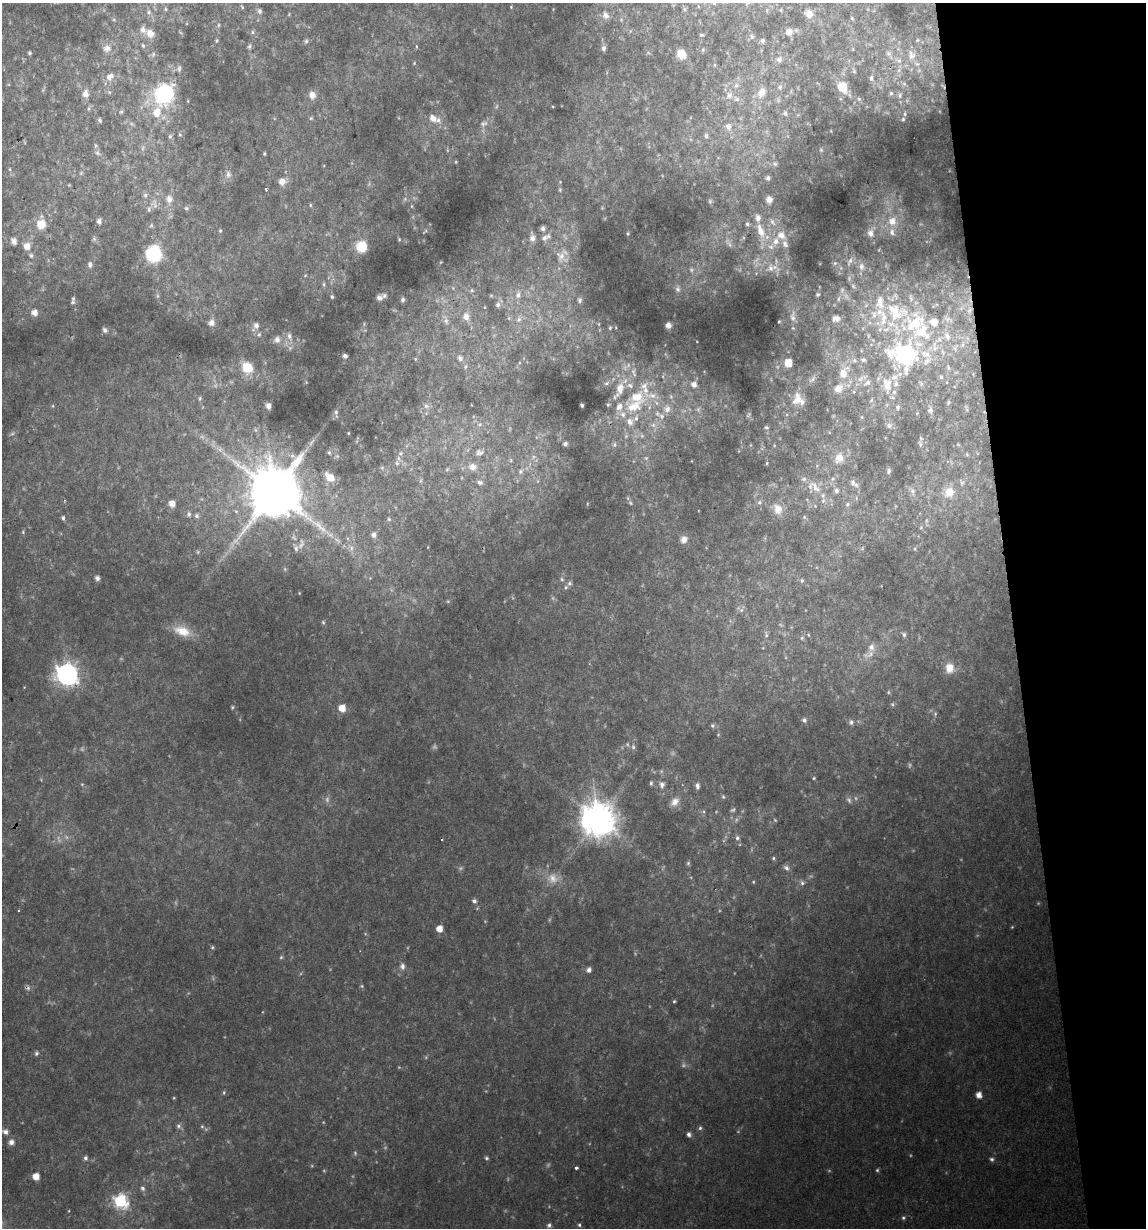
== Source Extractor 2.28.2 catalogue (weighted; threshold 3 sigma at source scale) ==
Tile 12 of 4 x 4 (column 4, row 3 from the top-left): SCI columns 3461-4604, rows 1227-2452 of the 4679 x 4903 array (HDU 1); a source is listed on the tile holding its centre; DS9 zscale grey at full resolution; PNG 1148 x 1230 px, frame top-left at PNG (2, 3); no overlay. Shown black and unused: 12% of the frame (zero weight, under 2 of 3 exposures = <1% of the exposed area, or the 3 px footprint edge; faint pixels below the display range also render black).
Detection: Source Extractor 2.28.2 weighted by HDU 2 'WHT'; one run over the whole footprint, this tile lists its part. Background 0.0342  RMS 0.0064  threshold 0.0287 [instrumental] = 3 sigma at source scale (4.5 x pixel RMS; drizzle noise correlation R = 1.50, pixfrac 1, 0.0396/0.0396 arcsec/px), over >= 5 px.
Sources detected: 432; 68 too faint to see at this stretch — not listed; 51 inside a brighter listed object's ellipse — not listed separately; the other 313 listed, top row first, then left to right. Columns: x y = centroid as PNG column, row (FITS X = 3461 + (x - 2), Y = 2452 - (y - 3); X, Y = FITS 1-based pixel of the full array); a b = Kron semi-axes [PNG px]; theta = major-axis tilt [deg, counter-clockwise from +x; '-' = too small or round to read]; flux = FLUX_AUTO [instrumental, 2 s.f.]
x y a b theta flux
242 7 6 4 -47 1
511 7 4 4 - 0.58
165 9 6 5 - 1.2
781 10 6 4 -73 0.78
259 11 7 6 - 2.5
149 12 9 7 68 2.9
289 14 5 3 - 0.64
809 14 11 9 -41 6
605 15 11 9 -63 4.1
852 18 5 4 - 0.8
114 20 6 4 -19 0.86
621 20 5 5 - 0.89
218 25 6 4 89 1.1
253 32 6 5 - 1.3
789 32 8 7 - 5.5
150 33 13 10 -41 6.8
701 35 6 4 15 0.97
752 36 9 6 -58 2.2
917 40 5 3 - 0.58
217 41 4 4 - 0.87
306 41 7 5 76 1.4
763 41 6 5 - 2.1
143 46 6 5 - 1.4
249 46 7 5 65 1.4
417 46 4 3 - 1.2
107 48 12 10 6 5.9
604 48 8 6 84 2.1
703 50 6 4 71 0.97
29 53 4 3 - 1.3
888 53 9 7 -44 2.4
153 54 8 5 69 1.8
681 54 8 7 - 12
911 55 14 11 -85 6.4
779 59 8 8 - 3.3
899 61 11 6 -33 3.5
414 63 5 4 - 0.7
714 65 6 4 90 0.86
179 69 9 6 87 1.9
899 70 7 6 - 2.1
854 71 5 5 - 0.98
110 76 13 10 43 5.7
871 78 7 6 - 2.2
904 84 6 6 - 1.5
736 85 9 7 84 3.5
780 87 8 6 73 2
842 87 10 7 -52 22
109 92 7 5 -46 1.4
762 92 16 11 63 8.2
891 93 7 5 76 1.6
85 94 10 8 85 4.7
164 94 18 15 43 82
312 95 10 8 -78 5.2
729 95 12 10 75 5.4
900 95 10 6 84 2.6
859 99 7 5 -48 1.6
89 109 7 4 81 1.2
121 112 6 4 61 1.1
157 113 16 11 75 12
785 113 8 7 - 2.1
905 114 7 6 - 1.4
311 118 5 5 - 1
433 118 9 7 -54 5.8
100 120 6 5 - 1.5
484 124 12 8 17 3.3
728 126 11 10 - 5.7
180 134 7 5 -67 1.3
170 136 8 6 90 1.8
706 136 8 7 - 2.4
821 150 6 5 - 1.1
97 153 9 7 -36 2.3
264 154 4 3 - 0.78
456 162 4 4 - 0.68
775 164 8 6 -32 1.7
10 169 6 4 -89 0.85
81 173 6 5 - 1.2
228 174 12 9 -81 4.2
768 178 6 5 - 1.8
282 181 9 9 - 5
560 182 4 3 - 0.49
69 185 4 3 - 0.61
266 189 3 3 - 1.4
560 190 6 4 71 0.86
169 199 15 10 88 7.5
769 200 7 6 - 4.2
710 201 6 5 - 1
154 204 16 10 -79 6.2
310 205 5 4 - 0.83
412 206 5 3 - 0.72
186 208 7 6 - 1.6
99 221 6 5 - 2.6
892 221 12 11 - 9.8
772 222 11 5 -56 2.8
41 224 11 9 87 15
747 224 6 5 - 1.5
151 226 7 5 75 1.4
543 228 5 5 - 2.3
220 231 5 4 - 0.99
761 231 27 10 -72 14
871 233 13 8 74 6.1
628 234 3 2 - 0.73
781 235 13 11 -31 7.6
532 238 10 7 -85 3.3
544 238 9 7 40 3.3
94 239 7 6 - 1.4
399 239 5 4 - 0.76
14 241 11 8 -72 4.5
730 244 10 6 -61 2.3
27 246 9 9 - 7.5
362 247 8 8 - 26
153 254 10 9 - 75
31 255 8 7 - 2.4
561 256 24 14 -51 9.3
850 261 15 6 61 3.2
835 263 6 5 - 1.3
90 265 8 5 -89 2.2
861 266 11 8 -76 4.2
771 268 17 12 12 8.6
305 275 4 4 - 0.64
324 284 7 4 -82 1.2
853 286 9 6 -59 1.8
678 289 8 7 - 2.1
472 290 5 4 - 1.1
818 294 5 4 - 0.98
491 295 6 4 0 0.7
518 295 10 8 85 3.5
158 296 6 4 90 1.1
895 296 11 7 -44 3.2
332 297 5 4 - 0.99
379 298 9 7 52 2.8
838 299 8 5 63 1.8
403 300 6 4 88 1.9
580 300 7 5 90 1.6
73 302 7 6 - 2
498 305 6 6 - 2
866 305 6 4 19 1.3
970 310 7 4 70 1.1
34 313 7 7 - 5.2
466 316 11 9 -87 5.3
793 317 18 7 89 4.6
836 318 10 7 1 4
883 318 27 12 -90 17
519 319 9 6 69 2.6
446 320 18 7 -76 4.6
211 322 8 8 - 3.7
779 322 3 2 - 0.62
915 323 30 26 37 39
364 324 6 3 73 0.95
599 324 6 3 -71 0.73
256 325 9 8 - 3.5
668 325 5 5 - 3.2
610 328 5 4 - 0.87
105 330 7 5 -50 2
259 335 7 5 49 1.4
868 335 6 4 -73 0.9
289 336 10 7 -74 3.5
947 336 9 6 -71 2.6
277 340 9 8 - 3.8
934 347 13 7 -86 3.6
906 355 25 20 -79 80
345 356 4 4 - 1.8
460 358 7 6 - 3
415 359 5 4 - 0.73
863 360 7 5 -14 1.6
927 361 14 7 54 4.1
788 363 6 5 - 16
465 367 7 5 71 1.5
948 367 6 3 -71 0.75
247 368 12 10 -48 17
633 371 11 7 75 3.5
844 373 18 11 64 10
941 377 5 4 - 1
812 379 13 5 47 2.2
867 382 12 8 41 4.2
606 383 8 5 27 1.7
694 384 6 6 - 4.4
887 386 26 11 -70 12
619 389 24 9 66 13
671 396 7 6 - 1.6
200 398 6 5 - 1.1
797 400 15 9 35 6.9
871 400 6 5 - 1.1
948 402 6 4 71 0.82
582 405 3 3 - 0.97
268 406 5 4 - 2.9
426 406 8 6 -3 2.3
634 406 31 18 19 29
667 409 11 10 - 6.7
930 410 8 7 - 2.5
336 413 10 3 -84 1.4
657 414 7 7 - 2.8
862 417 5 4 - 0.78
653 425 10 8 7 4.2
889 425 7 7 - 2.6
766 427 6 5 - 1.2
12 433 10 5 34 1.7
348 433 4 2 - 0.49
626 436 7 5 48 1.5
642 436 8 6 -89 2.1
565 444 4 4 - 2.3
920 444 10 6 -82 2.1
615 445 7 7 - 1.8
329 452 6 5 - 1.3
479 453 14 9 17 4.6
967 454 5 5 - 0.82
337 456 7 5 -45 1.4
646 458 7 6 - 1.7
839 458 15 11 62 8.7
510 460 6 4 -71 1
397 463 9 6 -89 2.6
767 463 5 3 - 0.68
472 467 11 10 - 6.5
382 468 6 5 - 1.3
447 469 6 5 - 1.1
520 471 8 7 - 2.7
889 471 6 5 - 1.8
330 477 11 7 -45 11
833 479 8 6 21 1.9
421 480 8 3 71 1
538 481 6 4 71 1
480 482 10 7 -19 2.7
962 482 9 7 -59 1.9
854 483 14 7 -37 3.4
815 487 23 10 -53 10
836 490 8 6 -72 2.6
912 491 12 8 -67 3.2
274 492 16 15 - 5100
949 492 13 12 - 10
65 500 4 4 - 0.76
759 502 6 6 - 1.8
630 503 8 5 -42 1.3
172 504 6 6 - 7
847 504 7 7 - 1.9
778 509 17 12 -68 8.2
189 514 7 6 - 2.3
196 516 7 7 - 2.2
804 517 6 5 - 1.1
63 518 6 4 -75 1.7
389 519 7 5 11 1.4
926 520 8 4 89 1.4
921 527 6 5 - 1.2
23 532 6 5 - 1
374 535 9 8 - 3
684 539 8 7 - 4.2
296 548 13 7 -66 2.8
351 548 12 8 -79 4.3
862 548 7 5 49 1.2
915 549 5 5 - 1.1
97 578 5 5 - 2.8
562 579 6 5 - 1.3
802 580 6 5 - 1.3
570 583 7 5 63 1.7
741 609 12 10 15 3.5
323 622 6 5 - 1.1
182 631 24 12 -20 14
766 634 11 6 -78 2.3
904 634 6 5 - 1.5
808 635 5 3 - 0.64
802 638 7 5 24 1.4
869 654 19 9 22 5.5
949 668 13 11 -86 8.7
67 674 8 8 - 480
342 708 6 6 - 10
935 714 6 5 - 1.2
804 720 6 5 - 1.9
851 722 7 7 - 2
712 726 6 6 - 1.4
627 744 6 5 - 1.3
633 747 7 5 -89 1.7
814 778 4 4 - 0.83
651 783 6 4 90 1.2
82 784 6 3 -19 0.79
662 785 11 8 -90 3.7
697 786 8 6 -80 2.6
723 797 6 4 -63 1.1
675 802 14 10 49 6.2
598 820 11 10 - 1700
775 820 5 3 - 0.65
737 838 7 6 - 1.9
774 858 5 4 - 1
688 863 7 5 -77 1.2
786 868 8 6 -44 2.4
753 882 4 4 - 0.7
802 883 8 7 - 2.2
474 901 5 5 - 2.3
18 911 3 2 - 0.69
439 929 5 5 - 8
281 957 5 5 - 1.1
402 966 9 7 -85 3.1
589 970 6 5 - 3.1
362 986 6 5 - 0.9
27 988 9 7 -14 2.1
674 1001 4 3 - 0.79
36 1053 7 5 72 1.5
224 1092 6 4 89 0.97
979 1095 5 5 - 6.5
174 1098 4 3 - 0.66
179 1126 8 7 - 2.2
202 1126 5 5 - 1
700 1128 6 5 - 1.3
5 1132 5 5 - 3.3
689 1134 6 5 - 2.3
11 1142 6 6 - 4.1
85 1158 6 5 - 1.9
486 1158 5 5 - 1.3
992 1159 6 5 - 1.6
576 1168 3 3 - 2.4
877 1170 5 5 - 1.1
36 1176 5 5 - 8.4
143 1188 7 6 - 1.9
120 1201 7 7 - 120
903 1218 6 5 - 1.4
549 1225 6 6 - 2
579 1225 5 4 - 1.1
Overlapping masked pixels (flux is a lower limit): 2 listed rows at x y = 899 70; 27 988